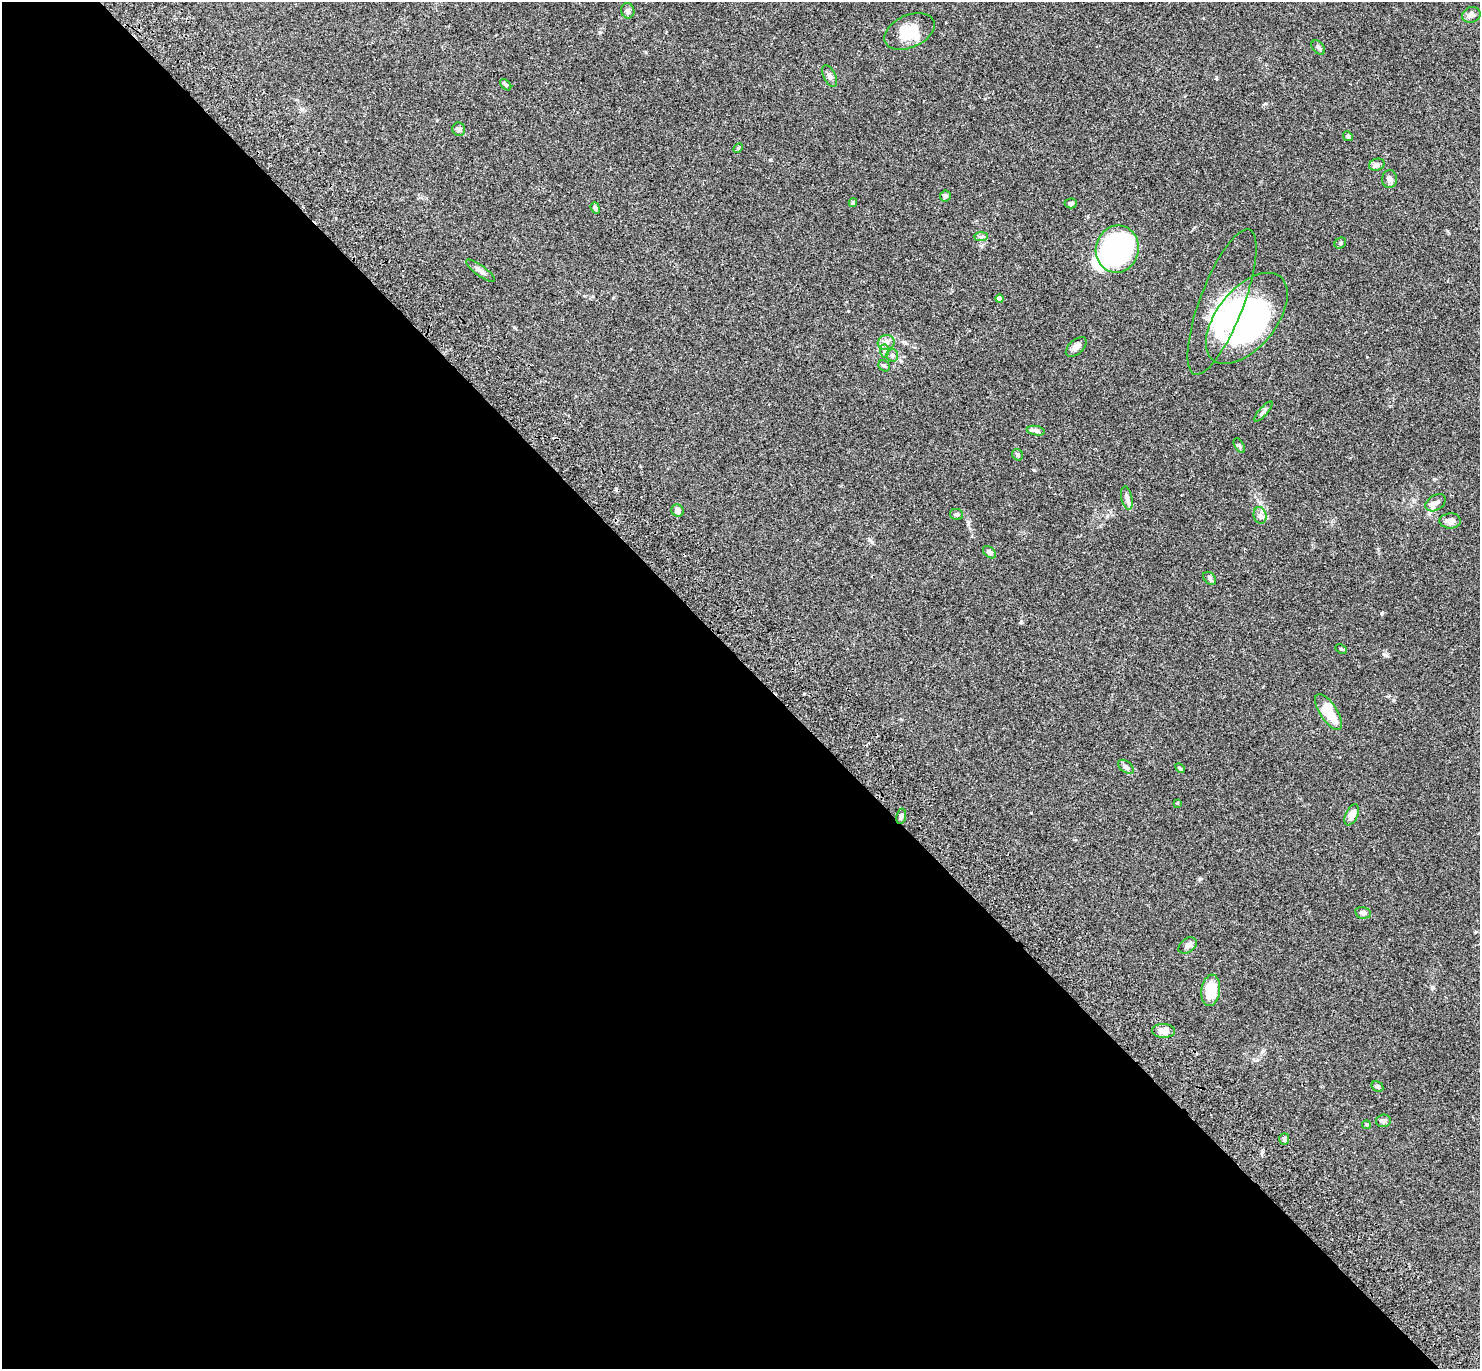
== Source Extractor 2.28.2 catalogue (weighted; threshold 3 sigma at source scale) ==
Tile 9 of 4 x 4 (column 1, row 3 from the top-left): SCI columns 121-1598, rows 1758-3124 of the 6132 x 6118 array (HDU 1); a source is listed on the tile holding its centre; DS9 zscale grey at full resolution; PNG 1482 x 1371 px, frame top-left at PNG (2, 2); each listed source drawn as its Kron ellipse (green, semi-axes under 4 px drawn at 4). Shown black and unused: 52% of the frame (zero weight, under 3 of 4 exposures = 6% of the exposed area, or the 3 px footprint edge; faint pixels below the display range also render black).
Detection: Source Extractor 2.28.2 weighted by HDU 2 'WHT'; one run over the whole footprint, this tile lists its part. Background 0.0592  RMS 0.0053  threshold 0.0239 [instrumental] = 3 sigma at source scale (4.5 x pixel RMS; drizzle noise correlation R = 1.50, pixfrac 1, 0.05/0.05 arcsec/px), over >= 5 px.
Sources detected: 62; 4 inside a brighter object's white glare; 1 cosmic-ray / hot-pixel residue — neither listed nor drawn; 3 inside a brighter listed object's ellipse — not listed separately; the other 54 listed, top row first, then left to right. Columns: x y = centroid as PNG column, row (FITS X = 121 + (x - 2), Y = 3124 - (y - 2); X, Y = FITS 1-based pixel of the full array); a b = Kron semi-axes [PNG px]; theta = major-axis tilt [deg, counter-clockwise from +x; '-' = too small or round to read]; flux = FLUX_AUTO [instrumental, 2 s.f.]
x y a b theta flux
628 11 8 6 -80 1.4
1471 15 9 7 20 2.4
909 31 26 16 24 13
1318 48 8 5 -49 1.2
830 76 12 6 -63 2
506 85 7 4 -46 0.83
459 129 7 6 - 1.3
1348 136 5 4 - 0.6
738 148 6 3 45 0.53
1377 165 8 6 20 1.7
1390 179 9 7 88 1.6
945 196 6 5 - 0.92
853 203 4 4 - 0.9
1071 203 6 5 - 1.5
595 208 6 4 -69 1.5
981 237 7 4 1 1.1
1340 243 6 5 - 0.88
1117 249 24 21 76 120
480 271 17 5 -36 2
1000 299 4 4 - 3.6
1222 302 77 22 69 26
1247 318 53 29 51 110
886 342 8 7 - 2.4
1076 347 12 7 43 2.6
885 351 7 4 -90 1
892 355 6 6 - 1.4
884 366 6 5 - 0.85
1263 411 13 4 48 1.2
1036 431 9 4 -10 1.3
1239 445 8 4 -59 0.9
1018 455 6 5 - 1.2
1127 498 12 5 -78 1.8
1436 503 11 7 32 2.4
678 511 6 6 - 2
957 514 6 5 - 0.91
1260 515 8 6 -75 1.8
1450 521 10 7 1 2.9
989 552 7 5 -41 1.7
1210 578 7 5 -44 1.1
1341 649 6 3 -23 0.6
1328 712 20 8 -57 17
1126 767 9 5 -38 1.4
1180 768 6 3 -45 0.53
1177 803 4 3 - 0.38
1352 815 11 6 65 4.7
901 816 8 5 79 1.5
1363 913 8 5 -11 2.2
1188 945 10 7 36 2.3
1211 990 16 9 82 13
1163 1031 11 7 -1 4.2
1377 1086 6 5 - 1.1
1383 1121 7 6 - 1.8
1366 1125 4 4 - 0.67
1284 1139 6 5 - 1.4
Unlisted compact peaks at least as high as the median listed source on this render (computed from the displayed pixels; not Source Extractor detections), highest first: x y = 1382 613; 1386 655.